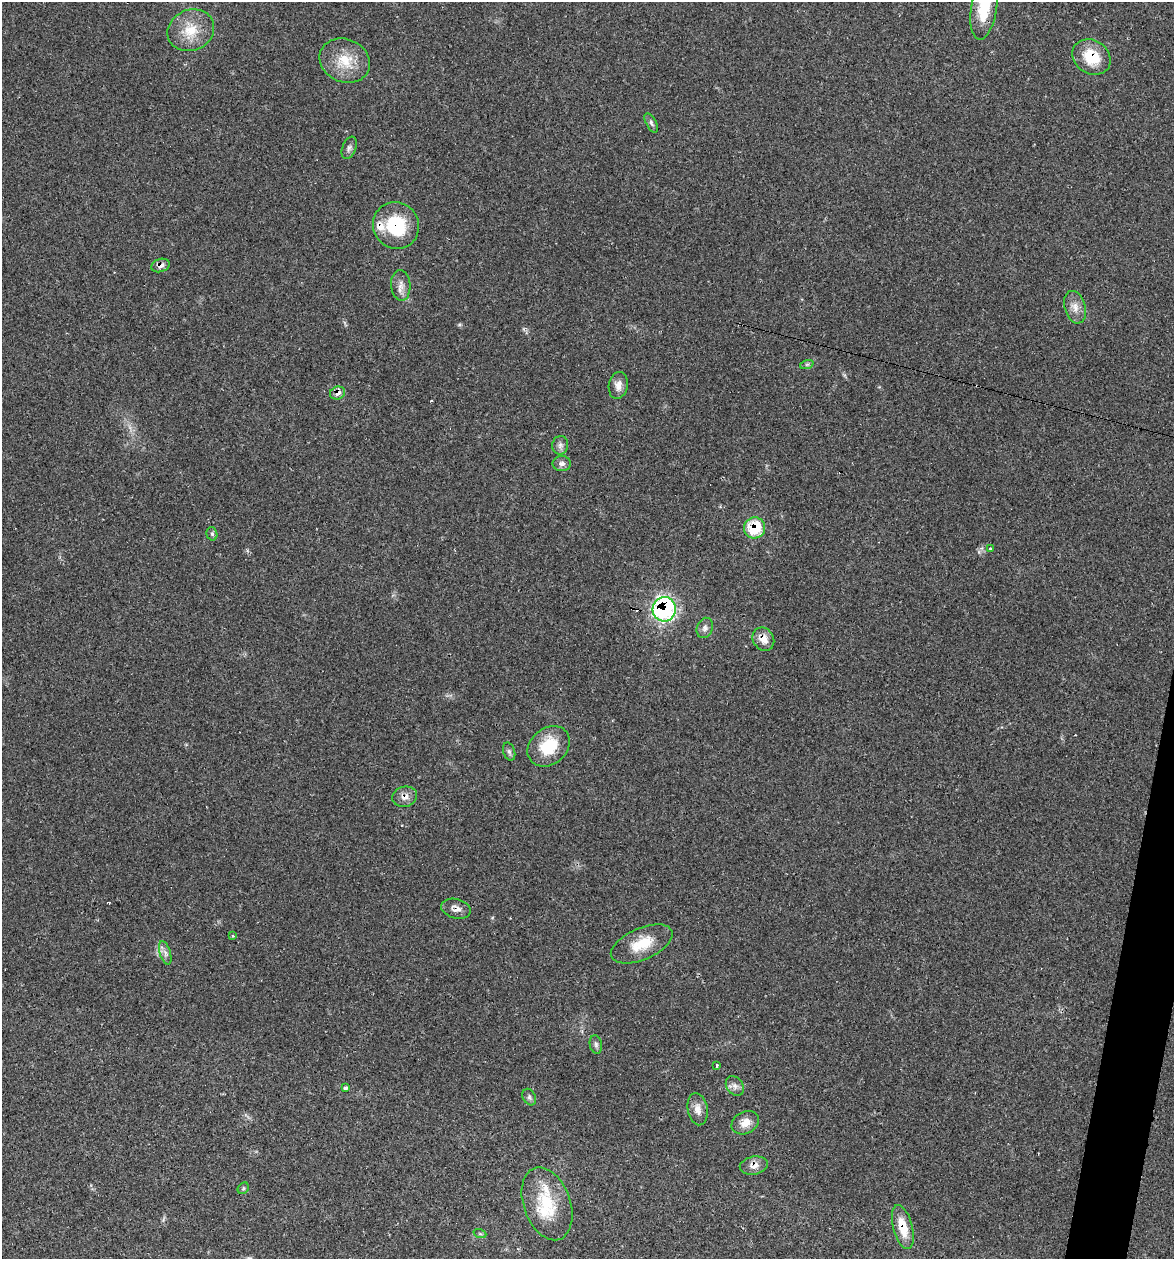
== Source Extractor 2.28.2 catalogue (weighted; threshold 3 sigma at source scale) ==
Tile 6 of 4 x 4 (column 2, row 2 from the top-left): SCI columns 1413-2584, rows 2517-3773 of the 5050 x 5031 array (HDU 1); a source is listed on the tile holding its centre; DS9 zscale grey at full resolution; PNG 1176 x 1261 px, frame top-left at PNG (2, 2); each listed source drawn as its Kron ellipse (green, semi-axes under 4 px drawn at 4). Shown black and unused: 2% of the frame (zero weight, under 2 of 3 exposures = <1% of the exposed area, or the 3 px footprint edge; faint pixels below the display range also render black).
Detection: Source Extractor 2.28.2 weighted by HDU 2 'WHT'; one run over the whole footprint, this tile lists its part. Background 0.106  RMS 0.0073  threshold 0.0328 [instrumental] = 3 sigma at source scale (4.5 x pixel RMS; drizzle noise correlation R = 1.50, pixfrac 1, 0.05/0.05 arcsec/px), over >= 5 px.
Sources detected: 46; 4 cosmic-ray / hot-pixel residue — neither listed nor drawn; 2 inside a brighter listed object's ellipse — not listed separately; the other 40 listed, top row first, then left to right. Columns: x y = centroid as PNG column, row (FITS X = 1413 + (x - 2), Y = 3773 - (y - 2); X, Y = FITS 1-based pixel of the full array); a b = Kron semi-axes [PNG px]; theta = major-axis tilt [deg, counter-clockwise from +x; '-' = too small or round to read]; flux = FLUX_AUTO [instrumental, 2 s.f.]
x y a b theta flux
984 8 32 13 81 27
191 30 24 20 24 19
1092 57 20 16 -33 23
345 61 26 21 -23 20
651 123 11 5 -61 2
349 148 12 6 68 2.6
396 225 24 22 -53 38
161 265 9 6 19 4.1
401 285 15 9 -86 5.4
1075 307 16 10 -74 6.6
807 364 7 4 19 1.3
618 385 13 9 80 5.6
337 393 8 6 22 4.8
560 445 9 8 - 2.8
562 464 9 7 3 2.8
755 528 11 10 - 27
212 534 7 5 -74 1.7
990 548 3 3 - 2.5
664 609 12 11 - 120
705 628 10 8 69 3.1
763 639 12 10 -59 7
549 746 23 18 40 26
509 752 9 5 -72 1.9
405 797 12 10 15 5.1
456 909 15 9 -15 4.8
232 936 3 3 - 1.1
642 944 33 15 24 20
165 953 12 5 -73 2.9
596 1044 9 6 -79 2.1
717 1065 3 3 - 2.4
735 1086 10 8 -53 3.5
345 1088 4 4 - 1.7
529 1097 8 6 -63 2
698 1109 16 10 -80 5.9
745 1123 14 11 28 7.9
754 1165 14 9 10 5.5
243 1188 6 5 - 1.2
547 1204 38 23 -70 36
903 1227 23 9 -75 16
480 1234 6 4 -19 1.1
Overlapping masked pixels (flux is a lower limit): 12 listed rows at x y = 984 8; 1092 57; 396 225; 161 265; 337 393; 755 528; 664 609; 763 639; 405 797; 456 909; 754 1165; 903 1227
Isophote crosses this tile's border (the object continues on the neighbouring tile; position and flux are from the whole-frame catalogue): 1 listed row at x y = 984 8